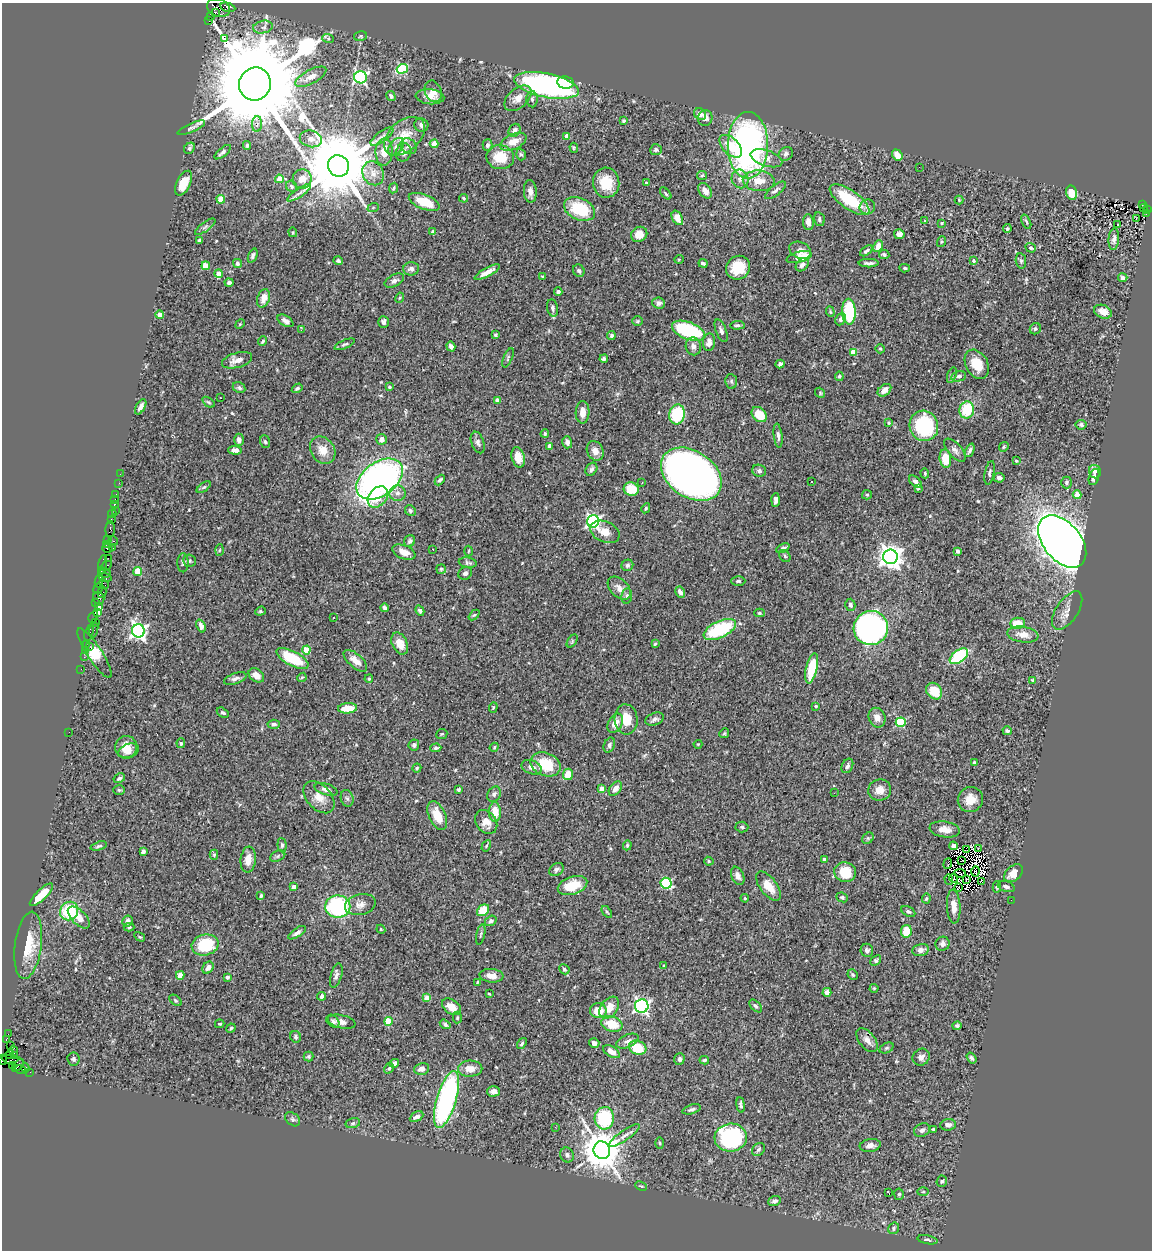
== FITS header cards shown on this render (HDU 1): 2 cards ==
NAXIS1  =                 1150
NAXIS2  =                 1248

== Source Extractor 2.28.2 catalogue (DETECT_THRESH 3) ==
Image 1150 x 1248 px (HDU 1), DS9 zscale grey, 1 PNG px = 1 image px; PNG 1154 x 1252 px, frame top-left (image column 1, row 1248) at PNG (2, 3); each listed source drawn as its Kron ellipse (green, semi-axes under 4 px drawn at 4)
Background 0.694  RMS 0.043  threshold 0.129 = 3 sigma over >= 5 px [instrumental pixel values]
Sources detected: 535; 8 with non-positive FLUX_AUTO (blend fragments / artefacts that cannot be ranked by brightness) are neither listed nor drawn; of the other 527, the 500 brightest by FLUX_AUTO listed and drawn (27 fainter detections omitted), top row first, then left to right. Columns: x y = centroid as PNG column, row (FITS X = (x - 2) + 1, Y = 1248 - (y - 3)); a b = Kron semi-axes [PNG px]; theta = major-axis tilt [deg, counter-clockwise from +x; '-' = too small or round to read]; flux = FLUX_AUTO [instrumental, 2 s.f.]
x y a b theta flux
228 7 8 4 -13 84
218 8 12 8 -21 500
215 12 4 3 - 250
210 17 3 3 - 39
209 20 3 2 - 410
263 27 10 6 11 12
360 36 6 5 - 3.9
224 38 2 2 - 2300
328 38 6 3 -19 3.6
402 69 5 4 - 190
311 77 17 7 28 23
360 77 6 6 - 440
565 82 8 6 -9 40
255 84 17 16 - 84000
546 85 33 12 -11 670
433 91 11 8 -70 32
391 96 5 4 - 6.4
430 97 14 7 -5 23
518 98 16 9 41 27
532 99 8 5 -88 7.5
700 114 6 5 - 20
705 118 8 7 - 15
623 121 4 3 - 3.5
257 124 8 5 88 11
421 125 7 6 - 8.8
191 128 15 4 24 7.8
515 130 7 5 56 11
404 136 23 15 41 65
567 136 4 3 - 27
382 137 13 5 37 12
311 139 11 8 -15 17
513 142 14 7 24 33
434 144 4 4 - 45
247 145 4 3 - 5.7
487 145 6 5 - 7.2
748 145 33 20 90 920
409 146 9 7 -40 14
731 146 14 8 -45 59
396 147 10 6 52 13
189 148 6 5 - 5.7
574 148 5 4 - 3.3
656 150 6 5 - 6.3
223 152 10 4 40 7.9
384 152 13 8 88 36
403 152 9 7 68 15
786 154 7 6 - 8.1
521 155 6 4 -71 4.9
897 155 6 4 -50 28
500 157 14 12 -11 70
766 158 16 8 -18 21
338 166 11 10 - 39000
919 167 2 2 - 2.7
373 173 12 10 -65 26
702 175 5 4 - 3.4
279 179 4 4 - 40
302 179 9 9 - 28
740 179 9 8 - 16
759 181 16 10 -4 48
184 183 13 7 64 53
606 183 15 13 -84 61
646 183 3 3 - 2.9
291 186 6 5 - 6.2
394 188 5 4 - 5.4
775 190 12 5 38 9.9
530 191 11 6 -87 16
705 191 8 6 -52 22
299 193 14 3 34 9.3
666 193 7 4 -47 4.8
1072 193 7 5 -76 49
464 198 4 3 - 3.3
221 199 4 4 - 40
849 200 23 9 -35 130
959 200 4 4 - 3
424 202 16 7 -22 73
1142 205 3 2 - 48
867 207 8 7 - 11
373 208 5 3 - 3
1144 208 4 3 - 48
580 209 16 10 -24 120
1147 209 3 2 - 88
1146 213 2 2 - 18
677 218 8 5 -61 23
819 219 7 5 -75 6.4
1136 219 3 2 - 3.8
925 220 3 3 - 3.6
808 222 8 5 -84 20
1026 222 7 3 -66 4.4
942 223 3 3 - 3.3
1117 224 3 3 - 37
205 227 12 4 36 7.7
1007 229 4 3 - 4.6
293 232 5 4 - 3.9
433 232 4 4 - 8.8
639 234 8 7 - 30
899 234 5 5 - 14
1114 239 11 5 85 10
199 240 4 3 - 7.7
941 242 5 3 - 2.6
878 246 6 4 63 27
1031 248 5 4 - 4.5
800 250 11 8 -23 17
866 251 7 4 36 6.8
884 254 5 4 - 5.5
253 256 7 4 69 7.8
799 257 13 5 15 53
679 259 5 3 - 2.6
338 261 5 4 - 5.9
973 261 4 3 - 7.7
1021 261 8 5 -80 5
703 263 5 3 - 5.8
869 263 10 3 0 8.6
237 264 4 3 - 6
802 265 7 5 48 13
206 266 4 4 - 61
738 268 12 11 - 76
905 268 5 4 - 4.6
411 269 8 6 9 13
579 271 6 5 - 6.2
487 272 14 4 27 22
219 274 4 4 - 34
543 277 4 2 - 3.6
1123 278 4 4 - 9.4
394 281 10 6 26 12
229 283 4 4 - 5.9
558 292 4 3 - 6.9
263 298 9 6 73 28
400 298 5 4 - 3.7
659 303 6 5 - 11
553 308 9 5 -79 9.1
830 312 5 4 - 3.6
849 312 13 7 -88 210
1103 312 9 6 -24 22
160 315 4 4 - 37
840 319 6 5 - 8.4
285 321 9 5 -32 10
638 321 5 4 - 3.6
383 322 6 5 - 7.9
240 324 5 4 - 2.7
737 325 7 4 5 6.1
1035 329 6 5 - 5.4
301 330 3 3 - 4.2
688 331 17 8 -21 230
721 331 12 5 -69 10
495 335 4 3 - 3
611 335 4 4 - 4.8
263 341 5 3 - 3.7
709 342 9 6 84 19
345 344 11 4 23 5.9
451 346 5 4 - 11
693 346 9 7 -78 13
880 349 5 4 - 3.4
853 352 4 4 - 62
508 358 10 3 67 4.3
604 359 4 3 - 5.5
237 360 15 7 16 24
780 364 4 4 - 8.6
977 364 15 11 -60 57
952 375 8 4 72 6.1
839 376 4 4 - 5
959 376 8 5 11 7.7
731 381 7 6 - 6.6
389 387 4 3 - 3.3
239 388 6 5 - 6.9
297 388 6 4 32 5.7
884 390 7 5 40 17
820 393 5 4 - 3.5
220 398 3 2 - 13
497 400 3 3 - 17
208 402 7 3 -35 3.8
141 407 8 4 60 13
967 410 8 7 - 110
583 412 11 7 88 23
677 414 10 8 76 150
759 415 8 6 -45 71
889 423 4 3 - 3.4
1081 425 5 5 - 5.3
924 426 15 14 - 240
545 434 4 3 - 4.1
778 436 12 4 -83 9.9
382 439 5 5 - 15
239 440 6 4 -89 13
265 442 6 5 - 4.9
478 442 11 6 -70 10
567 442 6 5 - 9.5
550 446 4 3 - 24
1004 447 5 4 - 4.2
235 450 7 4 -3 14
323 450 14 11 -54 37
955 450 14 6 -49 13
970 450 7 4 67 7.3
595 451 10 8 -64 23
518 457 10 6 -76 36
945 458 9 5 -83 63
1016 461 4 3 - 3.4
591 469 7 5 57 8.3
759 471 7 6 - 7.3
1095 472 7 6 - 10
925 473 5 4 - 3.3
990 473 12 4 79 6.9
120 474 2 2 - 5.1
691 474 33 23 -34 1800
1094 477 8 5 73 10
999 478 5 5 - 9.1
380 479 26 16 36 1300
440 480 6 4 47 6.2
811 481 3 2 - 2.6
915 482 8 4 -43 10
1066 482 6 5 - 5.9
119 483 2 2 - 8.8
642 483 3 2 - 3.6
204 487 8 4 35 4.5
918 488 3 2 - 2.8
631 489 7 6 - 66
397 493 8 7 - 13
116 494 3 2 - 31
867 495 5 4 - 4.1
1077 495 4 4 - 57
378 497 12 8 49 47
115 500 3 2 - 23
776 500 7 4 86 8.9
114 505 3 3 - 84
646 508 5 4 - 3.9
115 510 2 2 - 6
410 510 6 5 - 4.8
112 514 4 3 - 18
111 520 4 3 - 70
593 521 6 6 - 610
110 529 8 4 88 98
605 532 15 10 -23 31
107 540 4 3 - 38
113 541 5 3 - 100
410 541 6 5 - 6.6
1062 542 30 19 -50 3500
106 545 4 3 - 34
107 548 5 3 - 69
113 548 3 2 - 43
783 548 7 4 26 7.8
433 549 3 2 - 3.7
219 550 5 3 - 2.7
468 551 5 3 - 2.6
957 551 4 3 - 6.5
404 552 12 6 -23 24
785 556 6 5 - 4.4
891 557 7 7 - 2500
108 558 2 2 - 13
189 561 6 6 - 6.4
183 563 9 5 -89 6.9
468 563 9 5 -9 6.5
103 565 10 3 79 110
627 565 6 5 - 6.4
106 566 6 3 35 78
441 569 5 4 - 3.4
101 570 3 3 - 41
138 572 4 4 - 77
105 573 6 4 -6 88
465 573 7 6 - 7.7
105 577 6 3 -14 270
99 581 6 2 82 86
738 581 7 4 1 5.5
104 584 6 2 -45 61
619 588 14 9 -45 22
98 589 6 4 68 64
102 592 6 4 77 110
680 592 6 4 -61 12
627 596 8 5 82 6.7
99 598 6 5 - 210
96 603 4 3 - 18
850 605 6 5 - 7.6
98 607 3 3 - 32
384 608 4 3 - 6.1
260 611 5 4 - 3.8
420 611 5 4 - 5.7
1067 611 22 11 56 24
98 612 3 3 - 96
759 613 5 4 - 4.9
474 615 6 4 42 3.8
93 617 6 3 60 40
333 618 3 2 - 5.2
96 622 3 3 - 56
1018 623 7 5 8 47
201 626 7 4 -70 13
871 628 17 17 - 860
720 629 17 8 25 210
94 630 7 3 74 42
138 631 6 6 - 990
89 633 8 3 74 87
1023 634 16 8 -8 31
572 641 7 4 54 4
400 643 11 7 -65 28
86 644 4 2 - 60
655 644 3 3 - 3.4
89 646 2 2 - 54
306 650 4 4 - 65
85 651 2 2 - 22
94 653 29 7 -57 98
959 656 10 6 37 230
84 657 2 2 - 14
292 658 17 7 -28 110
355 661 14 6 -41 24
812 668 15 5 77 100
81 669 2 2 - 10
256 675 8 6 -37 22
302 677 5 3 - 2.9
235 679 12 5 19 11
369 679 4 3 - 3.5
1033 680 4 4 - 5.7
934 691 9 7 -48 70
816 706 4 3 - 2.9
493 707 5 4 - 3.5
347 708 9 5 5 56
223 713 7 4 -30 5.7
877 718 10 8 -67 20
626 719 15 11 -85 53
655 719 9 6 20 9.9
901 722 5 5 - 150
615 723 10 7 62 26
274 724 6 4 4 7.2
1007 731 5 4 - 5.9
69 732 2 2 - 67
724 733 5 4 - 3.9
442 734 6 5 - 3.8
181 743 5 4 - 5
698 744 4 4 - 3
414 745 5 5 - 6.8
609 745 8 5 67 7.6
126 747 11 11 - 33
494 747 5 4 - 3
436 748 5 4 - 4.8
128 751 10 7 23 20
974 763 3 3 - 11
546 764 15 11 -23 94
847 766 7 5 63 8.7
532 767 10 7 -18 15
417 768 4 4 - 3.7
568 774 6 5 - 46
119 778 6 4 31 8.1
326 789 12 5 -17 13
459 789 4 3 - 4.5
602 789 4 4 - 33
615 789 8 5 52 17
119 790 6 5 - 4.4
880 790 11 10 - 27
834 793 3 2 - 3.9
494 794 8 6 60 9.1
319 797 19 12 -47 36
347 798 8 6 -73 7.4
970 800 13 12 - 37
495 812 10 6 -89 44
437 816 15 8 -66 53
486 822 13 10 -53 28
742 827 6 5 - 5.2
945 829 15 8 -9 24
868 838 6 5 - 4.6
282 845 7 4 -84 5.8
627 845 5 4 - 4
99 846 8 4 16 5.5
486 846 6 4 60 3.8
953 846 4 4 - 21
966 849 3 2 - 2.5
978 849 3 2 - 4.1
143 851 4 4 - 9.4
214 855 5 4 - 3.8
278 856 8 5 26 5.3
824 859 3 3 - 8.2
248 860 13 7 84 30
962 860 3 2 - 3.8
709 861 5 4 - 3.7
948 864 5 2 - 5.3
556 869 8 6 33 7.9
975 871 5 4 - 3.3
845 872 11 10 - 77
960 873 6 2 -7 4.7
1013 873 11 7 40 28
738 876 9 6 -68 14
949 879 5 2 - 4
954 879 4 3 - 3.7
967 879 4 3 - 6.2
982 881 4 2 - 5.3
666 883 5 5 - 250
573 885 15 8 19 76
768 886 17 8 -53 42
294 887 4 4 - 18
958 887 3 3 - 5.6
997 887 5 4 - 4.4
1006 887 8 5 -19 8.9
41 895 15 5 44 38
261 896 4 3 - 4.2
842 897 6 5 - 4.3
745 898 4 3 - 2.8
926 898 5 4 - 3.6
1011 900 2 2 - 9.1
360 905 16 10 14 23
954 906 17 6 -87 24
338 907 12 11 - 320
483 910 7 5 41 54
69 911 9 8 - 140
607 912 7 3 -53 3.7
908 912 7 5 -29 6
79 917 14 7 -45 31
128 921 5 5 - 12
491 921 6 4 32 7.4
129 927 5 4 - 4.8
381 929 4 4 - 2.6
906 931 6 5 - 53
297 933 10 4 34 10
481 934 10 4 77 5.2
140 937 6 3 -30 3.3
942 944 7 6 - 13
28 945 34 13 82 83
205 945 13 10 14 150
867 950 6 6 - 7.3
921 950 8 6 11 14
876 960 6 4 43 6.4
664 966 4 3 - 4.5
208 968 6 5 - 16
564 969 5 4 - 5.3
180 975 4 4 - 49
853 975 5 5 - 4.5
336 976 12 5 75 9.7
491 976 12 6 -5 24
227 977 3 3 - 7
477 982 3 3 - 2.6
874 988 4 4 - 3.4
827 992 4 4 - 13
489 994 3 2 - 2.7
322 996 4 4 - 7
427 998 4 4 - 43
175 1000 7 4 -38 4.4
642 1006 7 6 - 630
756 1006 8 4 -45 6.4
451 1007 10 7 -35 31
609 1008 12 8 54 35
598 1011 8 7 - 47
457 1017 6 4 88 4.2
333 1021 7 5 -45 6.6
388 1021 4 4 - 71
342 1022 14 6 -13 17
220 1024 5 3 - 3.4
445 1024 6 4 -35 6.8
612 1024 11 7 -19 61
957 1026 4 4 - 5
231 1028 5 3 - 3.9
8 1034 2 2 - 13
296 1037 6 5 - 5.1
6 1039 3 3 - 65
867 1040 14 8 -51 21
628 1041 12 6 23 14
522 1043 6 4 53 5.4
594 1043 5 4 - 11
10 1046 3 2 - 12
638 1048 9 7 -21 84
887 1048 7 5 26 4.8
14 1052 6 3 -76 140
612 1052 9 5 -32 27
9 1054 5 3 - 50
15 1056 3 3 - 83
309 1056 5 5 - 4.5
921 1057 9 8 - 13
972 1058 6 4 -55 6
73 1059 6 6 - 8.6
679 1059 6 5 - 8.2
3 1060 5 3 - 40
13 1060 11 5 -14 290
704 1060 5 3 - 4.6
394 1063 5 4 - 12
13 1065 3 2 - 38
18 1066 7 2 52 120
25 1068 5 3 - 52
389 1068 5 4 - 5
21 1069 5 2 - 53
422 1069 8 5 14 14
470 1069 12 8 1 26
30 1072 2 2 - 26
494 1091 6 5 - 15
446 1100 29 9 73 640
741 1105 7 3 -82 6.9
692 1109 9 4 17 7.7
416 1117 7 4 29 13
604 1118 11 9 86 210
293 1119 8 6 -40 6.9
353 1123 7 5 13 6
948 1125 8 5 6 11
555 1127 3 3 - 4.1
934 1129 4 3 - 3.9
922 1130 8 6 27 11
624 1136 18 5 35 15
731 1138 16 14 4 450
660 1143 5 3 - 3.2
870 1145 10 6 9 15
758 1149 7 5 45 6.2
602 1150 9 8 - 9000
567 1155 8 6 -67 8.1
942 1181 6 5 - 4.5
641 1186 6 4 -23 3.4
923 1192 5 3 - 3.1
889 1193 3 2 - 31
899 1194 5 4 - 4.6
775 1201 6 4 21 7
894 1228 6 5 - 5.5
927 1240 10 4 -11 6.6
At the frame edge (FLAGS 8, measured only in part): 1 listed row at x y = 3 1060
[27 fainter detections neither listed nor drawn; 8 non-positive-flux detections neither listed nor drawn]